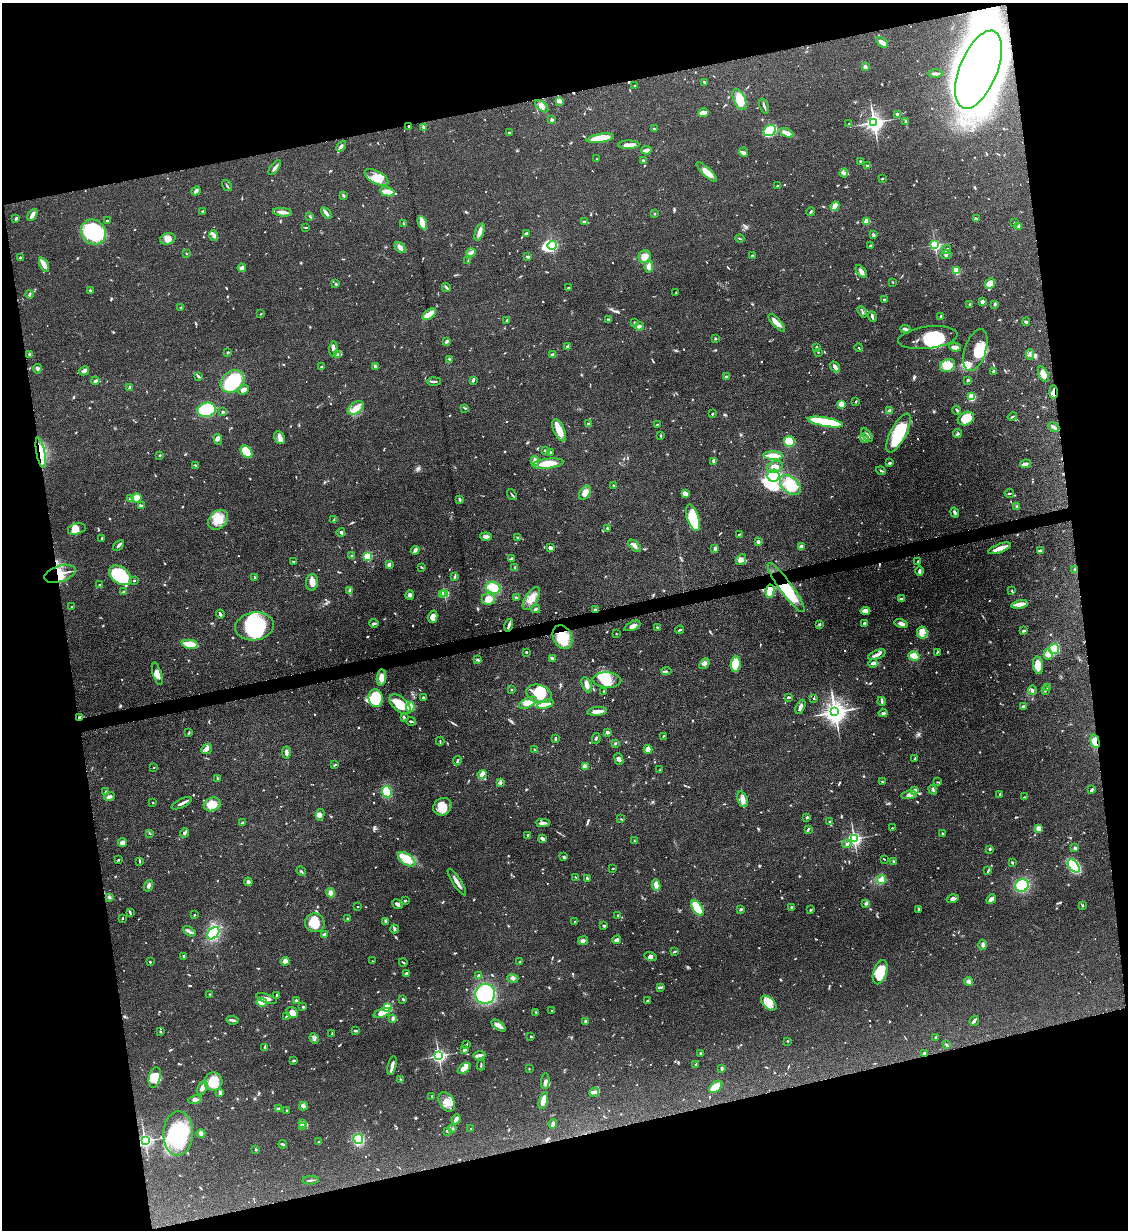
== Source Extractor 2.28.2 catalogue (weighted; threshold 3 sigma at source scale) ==
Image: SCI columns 141-4641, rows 9-4920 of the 4901 x 4928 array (HDU 1 of 3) = the unmasked area's bounding box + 8 px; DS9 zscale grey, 4 x 4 block average (1 PNG px = mean of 4 x 4 image px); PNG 1130 x 1232 px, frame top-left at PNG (2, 3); each listed source drawn as its Kron ellipse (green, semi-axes under 4 px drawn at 4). Shown black and unused: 26% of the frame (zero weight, under 6 of 12 exposures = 1% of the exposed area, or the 3 px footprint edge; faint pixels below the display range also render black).
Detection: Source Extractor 2.28.2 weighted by HDU 2 'WHT'. Background 0.101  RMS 0.004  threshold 0.0162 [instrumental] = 3 sigma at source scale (4.09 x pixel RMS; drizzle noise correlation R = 1.36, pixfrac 0.8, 0.05/0.05 arcsec/px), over >= 5 px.
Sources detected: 1082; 8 too faint to see at this stretch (4 x 4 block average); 11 inside a brighter object's white glare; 5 cosmic-ray / hot-pixel residue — neither listed nor drawn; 25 coinciding with a brighter row at this scale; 70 inside a brighter listed object's ellipse — not listed separately; of the other 963, all 500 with FLUX_AUTO >= 1.57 (the completeness limit of this list) listed and drawn (463 fainter detections not listed), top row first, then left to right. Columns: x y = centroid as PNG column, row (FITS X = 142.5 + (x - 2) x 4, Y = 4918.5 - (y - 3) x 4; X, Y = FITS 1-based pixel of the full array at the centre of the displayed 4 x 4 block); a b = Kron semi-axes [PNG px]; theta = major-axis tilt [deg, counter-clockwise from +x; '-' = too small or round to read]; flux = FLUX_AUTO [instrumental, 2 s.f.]
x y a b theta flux
882 42 6 3 -35 16
865 67 4 4 - 4.1
978 70 41 19 68 5300
935 73 7 2 1 5
705 82 4 2 - 3.3
634 85 2 2 - 3.3
739 99 11 6 -66 34
560 101 3 3 - 4.3
542 106 8 4 -39 9.7
764 106 8 2 -72 5.3
703 113 5 3 - 26
898 114 3 2 - 7.8
552 120 3 2 - 4.7
874 122 3 3 - 1300
906 122 4 2 - 4.5
849 124 2 2 - 2.2
409 126 2 2 - 3.8
424 127 4 3 - 3.2
654 129 2 2 - 3.7
770 131 6 5 - 130
509 133 2 2 - 6.2
787 133 7 3 -26 16
600 138 14 4 9 63
629 145 10 4 1 15
341 146 6 2 47 9
646 150 5 2 - 14
743 152 5 4 - 6.5
597 159 2 2 - 1.7
643 161 4 2 - 3
860 161 2 2 - 2.4
867 166 3 2 - 1.6
275 168 9 2 53 8.3
707 172 13 4 -44 21
844 173 4 3 - 5.1
376 177 13 6 -29 26
882 179 3 2 - 1.7
227 185 6 2 -56 3.3
777 186 2 2 - 2.7
196 191 5 3 - 5.7
387 192 7 3 -13 42
343 195 3 2 - 2.8
835 206 5 3 - 35
203 211 2 2 - 3
282 212 9 2 -6 18
811 212 4 2 - 2.9
326 213 6 2 -52 8
654 214 2 2 - 1.6
32 215 6 2 60 14
310 217 2 2 - 1.7
16 218 3 2 - 4
976 218 3 2 - 3.5
107 221 2 2 - 3.8
867 221 2 2 - 76
584 222 3 2 - 4.8
422 223 7 2 -68 52
1015 223 3 2 - 2.7
404 224 3 2 - 2.9
1019 226 4 3 - 4.1
305 227 3 2 - 1.6
94 232 13 11 -50 190
480 232 9 3 71 15
526 233 4 2 - 2.6
214 235 5 3 - 7.1
873 235 4 3 - 4.4
740 238 4 2 - 2
168 239 8 5 17 15
552 245 5 3 - 300
935 245 2 2 - 400
870 246 3 2 - 2.1
400 247 6 4 -44 11
946 249 5 2 - 3
186 253 2 2 - 1.8
471 253 5 2 - 4.2
946 254 5 2 - 3.2
752 256 3 2 - 1.9
528 257 2 2 - 5.7
645 257 6 6 - 23
20 258 3 2 - 2.7
468 261 3 2 - 2.2
44 265 8 3 -64 25
649 266 6 3 88 11
242 268 4 3 - 14
956 270 2 2 - 47
861 272 7 3 -50 8.5
893 282 2 2 - 1.9
990 283 6 4 48 25
336 284 2 2 - 8
446 287 5 2 - 5
568 288 2 2 - 7
90 290 3 2 - 3.8
676 292 2 2 - 1.9
29 294 4 2 - 3.6
884 300 2 2 - 3.3
982 301 3 3 - 5.1
969 304 3 2 - 2.1
995 304 3 2 - 3.2
181 308 2 2 - 2.1
862 312 6 2 -59 3.5
261 314 2 2 - 1.7
429 314 8 3 35 34
872 316 5 2 - 6.7
941 316 3 2 - 3.6
609 319 4 2 - 3.1
507 320 3 2 - 2.6
1026 322 4 3 - 3
634 323 3 2 - 1.9
777 323 11 3 -48 19
639 326 4 3 - 4.9
905 329 5 2 - 6.2
715 338 3 2 - 2.5
928 338 30 11 7 110
447 341 3 2 - 7.7
568 346 3 2 - 3
816 347 2 2 - 3.4
955 347 6 2 -12 12
859 348 4 2 - 1.6
333 349 7 3 87 6.9
975 350 22 10 72 38
228 352 3 2 - 2.2
818 352 2 2 - 2.1
552 354 4 2 - 3.5
1030 354 5 2 - 3.3
30 355 3 2 - 3.8
337 355 3 2 - 3.4
449 359 3 2 - 1.9
375 366 4 3 - 3.9
948 366 8 6 30 21
321 367 2 2 - 2.7
835 367 6 3 -51 9.4
37 369 4 3 - 4.3
84 371 5 4 - 7.9
993 371 3 3 - 3.4
1043 374 8 4 -65 18
199 377 2 2 - 1.6
726 377 3 2 - 1.8
473 380 3 2 - 5.3
968 380 3 2 - 2.4
95 381 4 3 - 4.4
233 381 13 10 39 120
434 381 7 2 0 3.5
129 388 4 2 - 4.1
244 390 6 4 38 13
1053 392 7 2 -89 6.4
972 397 2 2 - 56
856 401 3 2 - 1.9
841 404 2 2 - 80
356 408 9 5 34 18
465 408 4 2 - 2
207 410 9 7 13 170
957 410 4 2 - 3.4
889 411 3 2 - 7.7
222 412 2 2 - 2.8
712 414 2 2 - 3.3
1012 417 5 2 - 2.5
966 419 8 6 26 50
825 422 18 4 -10 140
588 424 3 3 - 2.3
657 424 3 2 - 2.2
1054 427 6 3 -25 5.6
559 430 12 5 -66 31
898 433 21 8 62 96
958 434 5 2 - 4
867 435 8 3 -56 7.1
661 436 3 2 - 2.3
280 437 6 5 - 10
864 438 4 3 - 4
218 439 5 3 - 5.7
789 441 5 5 - 40
545 450 2 2 - 7.6
246 452 7 5 -50 58
550 452 3 2 - 2.3
41 453 15 4 -80 27
160 455 3 2 - 2
773 456 10 3 -3 37
535 461 5 3 - 10
714 461 3 2 - 3.4
889 463 3 2 - 3.3
548 464 16 5 6 42
1025 464 5 3 - 9.4
195 465 3 2 - 2.8
775 467 8 5 23 17
881 471 5 2 - 2.6
774 476 6 6 - 190
613 485 2 2 - 2.1
790 485 12 8 -43 57
585 493 8 5 57 15
685 493 3 2 - 13
1009 493 5 2 - 2.2
512 495 6 2 -52 2.5
136 498 5 4 - 28
131 499 2 2 - 40
459 499 3 2 - 2.4
141 506 3 2 - 3.4
1017 506 4 2 - 2.7
955 512 5 3 - 4.7
693 518 14 6 -72 140
218 520 11 8 45 36
334 520 4 2 - 3.7
77 529 9 5 15 16
608 529 3 2 - 3.3
341 532 4 3 - 3.8
739 534 3 2 - 2.4
486 537 5 4 - 7.8
517 537 3 2 - 2.9
102 538 3 2 - 2.1
758 541 2 2 - 19
119 545 6 2 41 5.4
635 546 7 3 -42 7.8
801 547 4 3 - 9.3
550 548 3 3 - 9.1
999 548 12 2 20 30
715 549 3 3 - 3.2
415 550 5 4 - 6.2
1040 551 4 2 - 4
351 556 2 2 - 7.9
367 556 2 2 - 100
512 559 3 2 - 5.1
741 560 6 4 52 8.5
293 561 3 2 - 1.6
918 561 3 2 - 1.7
389 565 3 3 - 6.5
422 567 3 2 - 1.9
514 568 4 2 - 2.5
1075 570 4 3 - 3.1
919 571 5 3 - 4.7
60 574 16 8 18 37
120 575 12 8 -36 130
455 576 3 2 - 2
255 578 3 2 - 2
134 580 2 2 - 2.1
312 582 8 6 83 14
100 585 3 2 - 2.7
786 587 30 6 -54 97
493 588 7 6 - 45
350 590 4 3 - 4.3
770 591 6 4 82 43
1012 591 4 2 - 1.9
124 592 2 2 - 19
444 593 2 2 - 200
442 594 2 2 - 20
410 595 5 3 - 4.4
516 597 3 3 - 2.7
488 599 6 6 - 25
531 599 13 6 57 23
901 599 3 2 - 4.4
1020 604 8 3 10 21
71 607 2 2 - 1.7
536 609 4 2 - 4.8
595 610 2 2 - 19
865 611 5 3 - 24
220 614 4 2 - 5.3
433 617 6 4 75 18
374 623 4 2 - 3.3
865 623 3 2 - 7.3
819 624 3 2 - 2.7
901 624 6 3 -16 8.3
509 625 6 2 75 6.1
255 626 19 14 9 170
632 626 8 4 24 9.2
657 627 2 2 - 2.8
680 630 4 2 - 3.3
1024 631 4 2 - 3
922 632 6 5 - 12
616 634 2 2 - 3.2
562 637 12 9 -63 60
190 644 8 2 -10 80
1054 649 5 5 - 56
526 652 2 2 - 2.7
937 652 3 2 - 1.8
1048 654 5 4 - 8.7
877 655 9 3 23 11
914 656 5 4 - 34
553 658 4 2 - 5.7
478 660 4 2 - 3.2
873 663 4 2 - 11
705 664 6 3 49 6.3
736 664 7 5 83 76
1038 665 9 5 -83 28
666 671 5 2 - 3.4
157 674 12 4 -73 14
381 677 8 4 84 20
607 680 14 7 -2 36
587 685 8 4 -67 12
1047 687 2 2 - 1.7
512 690 2 2 - 1.7
1032 690 5 2 - 6.4
1045 690 3 2 - 3
604 692 3 2 - 2.4
539 694 13 8 -19 56
788 697 3 2 - 3.5
376 698 9 7 -84 93
423 698 3 2 - 3.4
814 699 2 2 - 1.7
882 701 4 2 - 3.8
528 703 9 4 26 20
400 704 12 7 -41 51
545 704 9 4 20 15
410 707 5 4 - 34
800 707 7 3 65 7.7
1023 707 3 2 - 4.3
597 711 10 2 6 20
835 712 4 3 - 2500
883 713 4 3 - 5.6
79 717 4 2 - 3.7
404 717 3 2 - 3.2
411 721 4 2 - 5.6
608 732 3 2 - 6.1
189 733 4 2 - 1.9
663 736 3 2 - 1.6
596 738 5 2 - 2.2
555 739 3 2 - 4
440 741 4 2 - 2.6
1095 741 7 4 -76 20
615 744 3 2 - 2
207 749 6 4 40 9.1
648 749 4 4 - 12
534 750 4 2 - 2.5
286 753 6 2 -87 7.2
915 758 3 2 - 2.1
619 759 6 4 -69 6.4
457 761 5 2 - 3.9
335 765 3 2 - 1.9
585 766 3 2 - 1.8
153 768 2 2 - 1.7
660 770 4 2 - 2.2
482 774 5 4 - 6.4
218 779 3 2 - 2.4
882 782 3 2 - 2
937 782 3 2 - 1.7
501 783 4 2 - 2.8
915 790 3 2 - 5.9
933 790 5 2 - 2.9
1091 790 4 2 - 2.9
106 792 3 2 - 3.3
387 792 6 4 -63 47
1000 794 3 2 - 2.1
909 795 7 3 8 7.4
110 796 5 3 - 5.6
1024 797 3 2 - 1.6
743 799 8 5 -69 14
153 803 2 2 - 2.2
182 803 11 2 25 8.6
212 804 8 6 23 38
442 807 9 8 - 32
320 815 6 4 75 8.8
807 818 2 2 - 4.5
621 819 3 2 - 2.3
830 822 4 2 - 2.2
242 823 3 2 - 5.7
543 823 7 3 -3 7.8
892 828 2 2 - 2.3
1039 828 2 2 - 50
808 829 3 2 - 2.6
150 833 3 2 - 2
184 833 5 3 - 4.8
942 834 3 2 - 2.6
528 836 3 2 - 3.3
543 839 4 2 - 10
854 839 2 2 - 700
634 841 3 2 - 1.6
123 842 5 4 - 11
847 844 4 2 - 4.9
1075 848 3 3 - 3.8
990 849 2 2 - 4.6
564 857 3 2 - 3.9
407 859 10 5 -35 43
884 859 3 2 - 1.7
119 860 2 2 - 3.8
893 861 3 2 - 2.4
140 862 4 2 - 1.7
1012 863 3 2 - 2.7
1074 866 7 4 -53 70
613 869 2 2 - 1.7
301 871 5 2 - 2.3
988 871 4 2 - 2.4
575 877 3 2 - 1.7
587 878 3 2 - 1.9
882 880 5 4 - 6.8
248 882 4 3 - 6.5
457 882 15 3 -57 13
656 885 5 3 - 22
1022 885 7 6 - 85
149 886 6 3 71 5.4
331 893 4 4 - 8.8
109 897 3 3 - 3.2
953 899 6 3 17 7
991 899 5 3 - 9.6
405 901 2 2 - 3.1
866 903 3 2 - 2.3
397 904 5 3 - 6.3
1083 906 3 2 - 2.4
357 907 2 2 - 1.7
792 907 3 2 - 2.3
697 908 9 4 -57 120
741 909 4 2 - 3.5
919 909 4 2 - 2
810 910 3 2 - 1.8
130 913 4 2 - 3.3
194 915 3 2 - 1.6
618 915 2 2 - 1.9
122 918 3 2 - 1.8
348 918 2 2 - 4.4
574 921 2 2 - 2.1
386 922 4 2 - 3.4
315 923 10 9 - 42
604 926 3 3 - 2.9
394 929 4 2 - 2.9
189 931 7 2 -31 6.4
213 933 7 5 46 82
324 934 3 3 - 3
617 940 4 3 - 11
583 941 5 3 - 7.9
983 945 5 4 - 5.5
674 952 3 2 - 2.6
183 957 3 2 - 1.9
650 957 6 4 -18 8.6
285 961 4 4 - 15
372 961 2 2 - 2.9
520 961 3 2 - 1.6
150 962 2 2 - 2.4
403 962 4 2 - 2.4
880 972 12 6 72 76
406 974 3 2 - 5.7
479 976 3 2 - 6.3
513 978 5 3 - 5.4
969 981 4 3 - 7.3
661 987 3 2 - 2.8
210 994 2 2 - 1.7
485 994 10 9 - 170
276 995 2 2 - 2.1
266 998 11 3 -18 10
403 999 3 2 - 2.6
296 1001 2 2 - 6.1
647 1001 4 2 - 2.2
262 1002 5 3 - 54
769 1003 9 5 -43 20
303 1007 3 2 - 2.8
388 1008 4 3 - 83
552 1010 2 2 - 2
292 1012 6 5 - 13
536 1012 2 2 - 1.7
382 1013 9 4 21 19
286 1016 3 2 - 1.8
393 1019 4 3 - 5.5
232 1020 6 3 -9 5.7
586 1021 3 3 - 4
974 1021 5 2 - 6.6
499 1025 8 3 -37 19
355 1031 3 2 - 3
160 1032 3 2 - 1.7
332 1033 3 2 - 1.8
531 1037 2 2 - 2.6
936 1037 3 2 - 1.7
314 1038 5 4 - 6.2
788 1041 2 2 - 1.9
946 1044 3 2 - 2.2
466 1045 3 2 - 2.3
265 1047 3 3 - 2.5
465 1050 4 2 - 2.3
700 1053 2 2 - 2.1
924 1053 4 3 - 5.3
479 1055 6 2 2 7.6
439 1056 2 2 - 680
294 1061 4 2 - 3.2
481 1065 5 2 - 2.8
696 1065 4 2 - 2.7
392 1066 10 2 76 11
464 1068 7 4 36 22
722 1068 3 2 - 4.1
529 1069 2 2 - 1.6
155 1077 11 5 76 30
401 1079 3 2 - 1.7
545 1081 8 3 86 8.3
213 1082 9 9 - 45
716 1087 8 5 41 41
202 1088 8 4 65 12
594 1092 5 3 - 6.1
220 1093 4 2 - 8
432 1096 2 2 - 1.9
195 1100 7 3 13 8.7
543 1100 8 3 74 23
447 1102 10 7 -55 22
303 1106 4 4 - 5.3
279 1109 4 3 - 5.5
287 1110 2 2 - 2.5
456 1119 5 2 - 7.8
302 1124 4 2 - 4.8
553 1124 5 2 - 6.8
303 1127 3 2 - 1.7
453 1128 2 2 - 1.6
471 1129 2 2 - 1.6
447 1131 3 2 - 2.8
178 1133 22 15 88 180
201 1133 4 3 - 6.9
358 1139 5 4 - 88
145 1141 3 2 - 720
318 1142 2 2 - 1.6
283 1144 4 2 - 4.1
256 1150 2 2 - 2.6
311 1180 8 2 6 3.9
Overlapping masked pixels (flux is a lower limit): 11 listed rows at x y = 409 126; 1053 392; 41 453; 60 574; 786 587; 770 591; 595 610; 562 637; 79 717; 1095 741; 145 1141